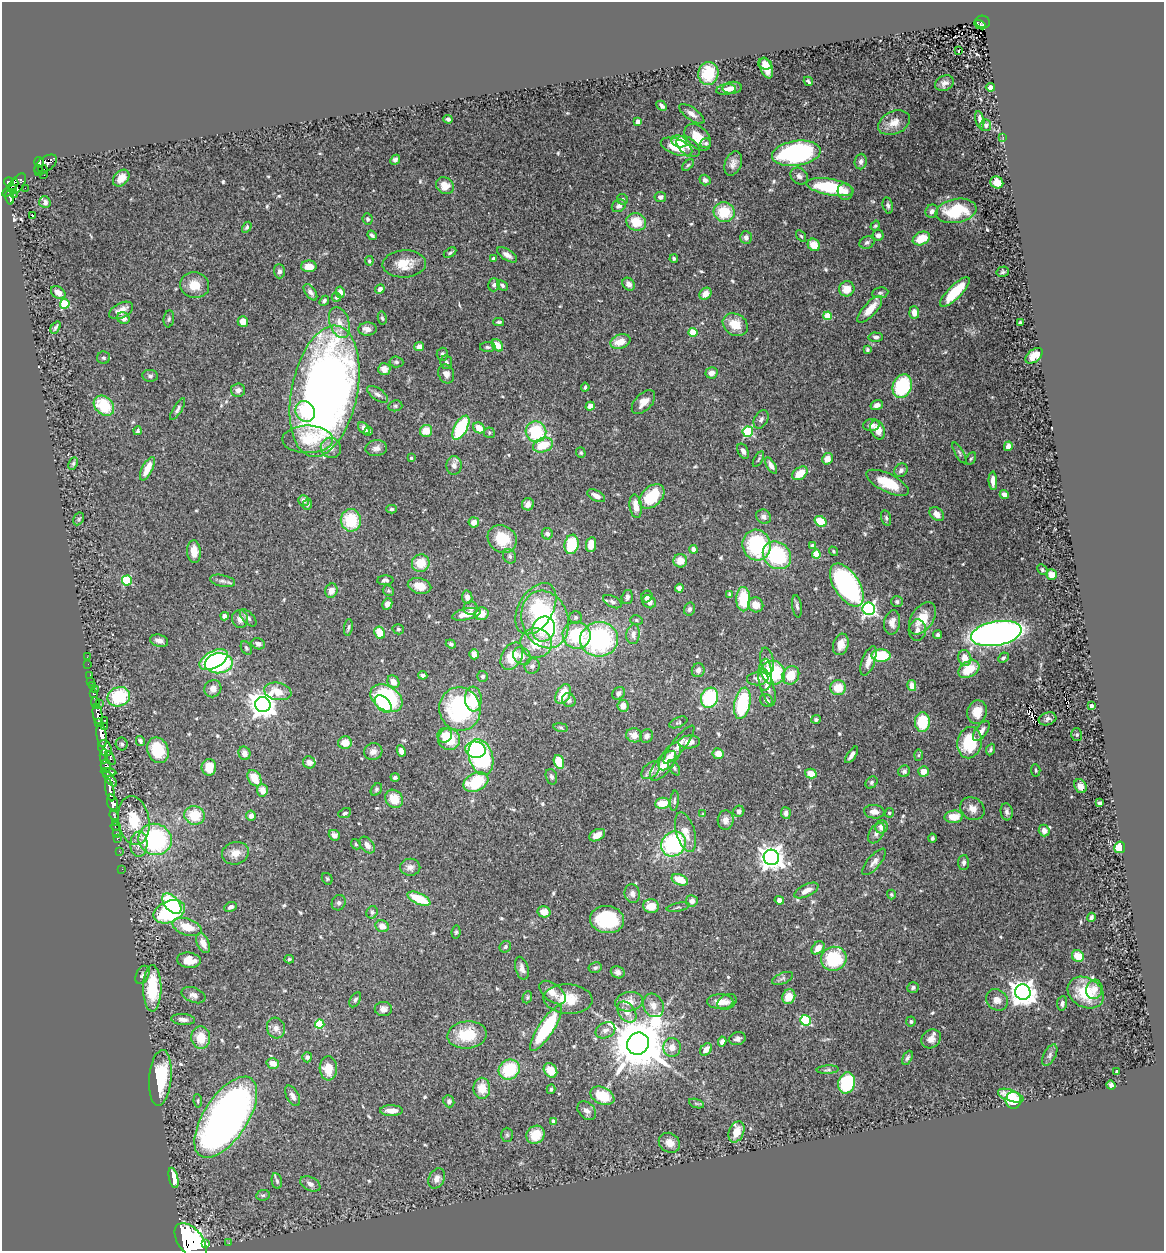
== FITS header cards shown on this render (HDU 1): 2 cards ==
NAXIS1  =                 1162
NAXIS2  =                 1249

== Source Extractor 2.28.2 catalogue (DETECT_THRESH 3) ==
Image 1162 x 1249 px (HDU 1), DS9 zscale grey, 1 PNG px = 1 image px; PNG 1166 x 1253 px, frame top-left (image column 1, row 1249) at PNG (2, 2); each listed source drawn as its Kron ellipse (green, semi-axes under 4 px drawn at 4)
Background 1.05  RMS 0.036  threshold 0.109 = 3 sigma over >= 5 px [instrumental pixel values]
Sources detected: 571; of the 571, the 500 brightest by FLUX_AUTO listed and drawn (71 fainter detections omitted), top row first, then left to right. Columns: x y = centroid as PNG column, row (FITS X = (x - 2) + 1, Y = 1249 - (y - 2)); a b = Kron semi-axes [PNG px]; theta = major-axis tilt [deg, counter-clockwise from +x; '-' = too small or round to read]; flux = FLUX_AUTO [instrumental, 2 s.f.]
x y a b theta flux
983 22 7 6 - 180
980 25 6 2 -27 69
958 50 3 3 - 25
765 64 7 5 -18 13
766 68 11 6 -68 25
708 73 11 10 - 88
808 81 5 3 - 4.8
944 83 10 7 27 11
990 87 4 4 - 8.5
732 88 9 6 6 9.6
726 89 9 5 11 8.7
662 106 6 3 -46 7.9
692 114 15 6 -35 14
448 119 5 4 - 7.5
980 120 9 3 -78 8.9
638 122 4 4 - 22
894 123 17 11 24 29
986 125 6 5 - 4.7
698 137 16 10 -44 40
1003 137 3 3 - 3.6
679 141 8 6 -15 55
706 143 5 5 - 4.4
676 147 16 7 -20 61
688 147 13 8 -38 14
796 153 25 12 8 450
395 160 5 4 - 6.8
39 162 5 4 - 720
861 162 8 6 85 9.3
46 164 13 7 37 1100
733 164 13 8 69 16
688 165 7 4 44 4.2
43 169 5 3 - 110
39 171 5 4 - 320
44 175 2 2 - 8.6
799 176 9 7 -39 9.7
121 178 9 7 46 24
705 180 5 5 - 7.7
9 182 5 4 - 800
997 182 6 6 - 28
14 184 6 4 58 410
18 184 11 6 56 770
445 186 9 8 - 33
830 187 24 8 -10 150
25 188 2 2 - 16
10 191 8 3 32 450
845 192 8 7 - 19
14 195 2 2 - 11
10 197 7 3 -77 300
660 197 5 5 - 9.6
622 199 6 5 - 5.8
45 202 6 5 - 8.9
888 205 8 5 -78 6.2
619 206 7 6 - 9.7
932 211 7 6 - 10
956 211 20 12 10 110
724 212 10 10 - 82
32 215 3 3 - 54
368 219 6 5 - 4.2
636 222 10 8 -19 53
875 226 5 4 - 3.6
247 227 6 4 59 4.5
372 235 5 3 - 5.2
878 235 6 5 - 8.8
801 236 6 4 -56 3.5
746 237 6 5 - 10
921 238 9 6 24 51
867 242 8 6 22 6.7
814 245 6 5 - 34
450 253 7 4 31 4.1
507 255 11 5 -32 13
493 258 4 3 - 4.3
674 258 4 4 - 5.7
369 261 5 4 - 4
404 264 22 13 3 43
309 266 8 6 -1 26
279 271 7 5 -88 8.3
1003 272 6 5 - 4.8
629 284 7 5 -51 14
195 285 14 13 - 40
494 285 6 6 - 5.6
502 285 6 4 -40 4.8
380 289 5 4 - 12
847 289 8 7 - 31
310 292 9 5 -55 8.9
340 292 6 4 -81 17
955 292 20 7 45 110
58 293 8 5 -37 19
880 293 8 5 8 5.1
705 294 7 5 46 19
336 297 4 4 - 4.6
324 301 5 4 - 5.4
65 304 5 4 - 140
870 309 17 6 48 40
121 310 13 7 27 24
914 312 6 5 - 22
828 316 4 4 - 72
123 318 6 5 - 14
382 318 6 4 -78 4
169 319 8 5 82 5.5
243 322 5 5 - 21
339 322 16 9 -70 27
499 322 5 3 - 4.6
1020 322 4 3 - 4.7
735 325 13 10 -31 50
56 327 6 3 55 5.2
367 329 9 6 3 13
693 332 4 4 - 82
876 337 7 4 -3 6.4
620 342 10 7 18 37
497 345 7 5 -52 34
419 347 5 4 - 17
488 347 8 5 -1 4.9
867 350 4 3 - 4
442 354 6 5 - 6.7
1034 356 10 6 37 33
103 358 6 6 - 4.8
396 362 7 5 -4 4.8
446 362 7 6 - 6.7
384 369 6 6 - 21
711 373 6 5 - 14
446 374 10 7 -68 14
150 376 8 6 -8 6.2
902 386 12 9 68 150
585 387 4 3 - 3.8
238 390 7 6 - 11
325 391 66 33 78 2100
377 394 12 6 -35 10
643 402 14 8 46 25
877 405 6 5 - 13
104 406 11 8 -42 100
395 406 7 5 14 3.9
590 406 5 4 - 21
178 409 12 4 59 6.8
305 412 11 9 -59 58
761 419 10 6 62 8.3
871 425 8 6 7 9.7
364 428 7 5 -47 13
461 428 13 6 61 150
479 428 6 5 - 36
878 430 10 7 -66 30
138 431 4 3 - 4.7
369 431 4 4 - 3.7
426 431 6 6 - 36
536 432 10 10 - 130
748 432 5 5 - 210
489 433 5 5 - 3.7
308 439 25 13 0 86
543 445 10 7 20 58
1008 446 5 4 - 13
331 448 10 10 - 19
376 448 11 8 7 13
743 451 8 5 -63 11
581 453 5 4 - 3.6
959 453 12 4 -61 5.7
411 458 3 3 - 3.5
758 459 9 4 60 3.9
827 459 6 5 - 24
971 459 7 4 61 3.7
73 463 6 4 64 4.3
454 465 9 7 86 15
771 465 9 4 -59 14
147 469 13 5 63 38
901 470 7 6 - 8.1
800 473 8 5 36 41
993 481 9 4 -86 15
888 483 23 9 -26 82
1004 494 5 4 - 8.6
596 496 10 5 -26 15
652 496 14 9 43 96
303 501 5 5 - 12
307 504 5 4 - 5.4
528 504 6 6 - 17
636 506 12 6 -82 26
391 509 5 4 - 4.2
937 514 8 6 -40 17
764 517 8 6 -39 11
886 518 8 5 -75 5.1
79 519 7 5 61 3.6
351 520 11 10 - 110
820 521 6 5 - 61
474 522 5 5 - 17
547 534 6 5 - 7.7
502 539 15 13 -37 78
571 544 10 7 80 100
591 544 7 5 82 34
757 545 15 14 - 210
812 545 4 3 - 7
693 549 4 4 - 10
833 551 5 4 - 3.9
194 552 11 7 -86 30
816 554 4 4 - 83
777 555 15 12 -41 180
510 556 7 6 - 6.3
680 561 7 6 - 29
421 563 9 8 - 51
1042 570 6 4 -47 4.5
1051 575 5 5 - 23
385 580 8 5 3 7.9
127 581 5 5 - 160
223 581 13 6 -12 9.3
847 585 24 12 -57 470
419 586 12 7 -14 28
679 588 4 4 - 10
331 591 7 6 - 19
388 591 6 5 - 3.9
729 594 4 3 - 3.9
467 597 6 5 - 14
627 597 7 5 75 7.7
647 597 6 5 - 8.4
743 599 12 7 -89 92
612 602 10 5 -28 6.8
649 602 7 6 - 15
897 602 6 5 - 5.7
387 604 6 5 - 11
756 605 8 7 - 28
797 606 11 4 -83 7
471 608 7 7 - 9.1
536 609 28 17 59 110
689 609 6 5 - 7.2
869 609 6 6 - 610
466 614 14 5 12 33
481 614 7 6 - 30
225 616 4 4 - 13
576 617 6 6 - 5.2
248 618 10 5 -46 8.6
922 618 18 11 56 47
240 619 9 8 - 20
545 619 29 23 -72 330
636 620 6 4 -16 3.9
892 622 12 8 82 18
348 627 8 4 81 4.9
398 629 6 5 - 4.4
544 629 13 11 67 60
917 630 10 8 85 12
380 633 6 5 - 46
633 634 10 6 84 15
996 634 25 12 10 1300
577 635 14 13 - 130
938 635 4 4 - 5.1
599 639 19 17 4 350
159 641 9 6 -14 14
536 643 16 14 -11 62
258 644 7 5 -19 11
451 644 5 3 - 4.5
841 644 11 7 72 30
246 648 7 5 -62 4.4
474 654 5 4 - 17
881 655 9 6 -1 96
512 656 14 10 59 61
522 656 10 8 -45 17
87 657 2 2 - 7.8
965 658 8 6 -75 28
1003 658 6 4 43 5.1
214 660 15 8 28 310
767 661 13 6 -80 15
868 661 15 6 70 24
219 663 14 10 4 220
88 664 2 2 - 13
532 666 8 7 - 8.4
969 669 11 7 32 62
698 670 7 6 - 13
773 673 12 11 - 150
90 675 3 2 - 27
423 675 4 4 - 8.3
765 675 16 7 89 28
791 675 9 8 - 52
483 676 5 5 - 5.4
758 679 11 6 7 14
91 681 2 2 - 10
393 682 7 5 -56 22
92 686 3 3 - 43
912 686 5 4 - 25
767 687 19 7 -74 22
838 688 8 7 - 42
213 689 9 8 - 15
95 690 3 2 - 16
278 691 14 8 -12 42
618 693 7 5 47 8.2
94 694 3 3 - 240
563 694 11 7 64 51
119 697 11 9 20 150
386 698 17 12 -32 230
709 698 10 8 70 170
473 699 12 8 -85 69
569 700 7 6 - 8.4
766 701 7 6 - 9.6
95 703 6 3 -85 420
99 703 3 2 - 61
742 703 16 8 78 170
263 704 8 7 - 2700
383 704 10 6 -47 100
1091 705 4 3 - 11
623 706 6 5 - 18
460 709 22 20 -74 300
977 712 12 9 76 37
98 714 10 4 -82 2500
816 719 4 4 - 5.7
1048 719 9 6 17 8.3
105 720 3 2 - 45
678 722 9 5 23 4.4
922 722 10 7 90 85
98 723 4 3 - 690
105 726 4 2 - 210
561 727 7 3 -9 3.9
981 731 11 6 54 17
1077 734 6 5 - 4
102 735 12 5 -83 4900
445 735 7 7 - 24
634 735 8 7 - 22
646 736 7 6 - 11
449 739 11 10 - 61
140 741 5 4 - 5.1
689 742 11 6 4 22
345 743 7 6 - 36
969 743 16 12 79 110
122 744 6 6 - 5.1
679 745 23 6 52 20
105 748 8 6 -64 1900
158 750 13 10 -67 97
475 750 10 8 -9 95
990 750 6 4 67 4.5
401 751 6 4 -62 14
373 752 9 8 - 17
244 753 7 6 - 14
718 754 5 5 - 25
852 755 9 4 56 13
918 755 6 4 88 3.6
104 756 7 3 -90 520
670 756 16 7 55 23
481 757 18 12 -74 390
110 758 7 4 -63 420
309 762 6 6 - 12
559 762 7 5 -74 62
106 766 6 5 - 850
663 766 18 8 50 46
209 767 8 7 - 40
674 768 8 4 -58 5.3
651 770 10 7 42 13
1036 770 6 4 -85 3.6
904 771 6 5 - 6.2
923 771 5 5 - 26
108 772 8 4 -7 770
811 773 6 4 -15 29
395 777 4 4 - 5.6
551 777 8 5 -71 6.1
254 778 9 6 -58 47
110 779 9 4 -51 1100
476 782 13 9 27 120
872 782 7 5 48 5.5
1080 786 7 6 - 14
376 789 7 5 53 4
110 790 11 4 -78 2500
262 790 6 5 - 22
394 799 10 8 -52 42
674 801 10 4 83 5.1
113 803 9 5 -76 2700
662 803 7 5 7 47
1100 803 4 3 - 4.7
972 809 13 10 -34 21
739 811 6 5 - 7.3
874 812 10 7 -4 15
1007 812 8 6 -82 8.6
345 813 7 4 24 4.9
786 813 6 5 - 10
889 813 5 4 - 3.5
703 814 4 4 - 3.6
195 815 10 9 - 64
114 816 6 3 -70 92
251 816 5 5 - 13
954 817 9 6 3 38
134 820 24 15 -81 80
726 820 10 8 84 15
115 822 3 2 - 40
116 827 5 3 - 58
882 827 6 6 - 19
1044 831 6 5 - 14
685 832 20 9 -73 33
116 833 2 2 - 24
876 833 11 7 57 11
334 835 6 5 - 9.7
597 835 8 5 28 19
932 838 4 4 - 4.8
117 839 2 2 - 19
155 839 17 15 -22 310
139 844 12 8 86 19
356 844 5 4 - 3.6
673 844 13 11 45 270
367 845 9 6 -50 14
1120 847 6 5 - 55
119 851 2 2 - 18
235 853 14 11 18 24
771 857 8 7 - 2200
874 862 16 6 49 13
964 863 7 5 87 6.7
410 867 10 8 -1 15
122 869 2 2 - 18
327 879 6 5 - 4.1
680 880 8 5 -23 44
806 891 13 6 26 18
632 894 9 7 -75 13
891 894 5 4 - 3.7
419 899 12 5 -24 82
779 900 5 4 - 9.3
692 901 6 5 - 13
339 903 8 6 63 7.5
172 904 12 7 -48 150
651 906 8 7 - 34
231 907 6 4 25 8.5
678 907 11 2 12 3.6
169 912 16 10 24 260
372 912 6 5 - 5
544 912 6 5 - 25
1091 917 4 3 - 7.2
607 920 17 13 -6 150
382 926 7 6 - 21
187 927 15 8 -19 47
456 932 6 4 80 3.9
203 943 10 6 -66 19
505 947 6 5 - 4.7
818 948 7 5 47 23
1078 956 6 5 - 43
289 959 5 4 - 3.8
834 959 13 12 - 150
189 960 12 7 -6 30
522 968 12 6 -74 14
595 968 6 5 - 5.3
618 972 7 6 - 9.8
142 975 10 6 62 7.1
783 978 11 5 22 7.4
152 988 23 9 90 110
913 988 6 5 - 5.5
1094 989 10 8 74 19
1023 992 8 7 - 2600
552 993 16 8 -37 23
1086 993 19 14 -30 92
194 995 12 7 -21 14
527 997 6 4 70 3.5
789 997 8 6 68 38
568 999 24 15 -3 57
355 1000 8 5 60 6.2
997 1000 11 10 - 17
629 1002 14 9 9 30
720 1002 13 7 0 24
727 1002 10 7 28 10
1062 1003 7 5 82 7.2
653 1005 12 10 -62 22
383 1009 8 7 - 12
627 1012 12 8 -53 22
183 1019 12 5 -5 12
805 1020 5 5 - 170
911 1022 5 4 - 4.9
320 1024 4 4 - 92
276 1028 10 9 - 14
546 1028 26 7 57 200
605 1030 10 7 24 12
467 1035 20 13 5 87
201 1038 11 9 -85 48
737 1039 8 6 16 8.9
931 1039 10 9 - 15
722 1042 5 4 - 10
638 1044 11 10 - 18000
672 1047 9 8 - 23
706 1049 7 5 47 20
1050 1055 12 6 62 8.5
307 1057 5 5 - 6.3
907 1058 7 4 63 5.3
273 1063 6 5 - 22
328 1068 12 8 -86 41
509 1069 11 9 34 120
550 1070 8 6 -53 37
828 1070 11 3 4 5.2
1117 1072 4 3 - 11
160 1078 28 11 85 120
847 1083 10 8 74 130
1111 1085 4 4 - 9.3
482 1088 10 8 -89 43
551 1089 5 3 - 4.2
293 1096 11 6 -60 11
602 1096 12 8 -25 66
1011 1096 13 5 -19 44
1013 1100 8 7 - 80
198 1101 6 4 -82 3.9
449 1101 6 5 - 6.7
696 1103 8 3 -19 3.7
391 1111 11 5 0 22
587 1111 11 7 -48 14
226 1117 46 22 57 1500
554 1121 4 4 - 23
736 1132 11 7 66 36
507 1135 7 6 - 3.9
535 1135 9 8 - 50
669 1143 11 9 -34 21
174 1178 10 4 -77 35
437 1178 10 7 63 16
277 1181 8 5 -79 5.8
310 1184 11 6 -26 13
263 1195 7 5 9 5.2
191 1241 21 12 -52 54000
229 1243 2 2 - 16
206 1244 3 3 - 740
At the frame edge (FLAGS 8, measured only in part): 1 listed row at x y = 191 1241
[71 fainter detections neither listed nor drawn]